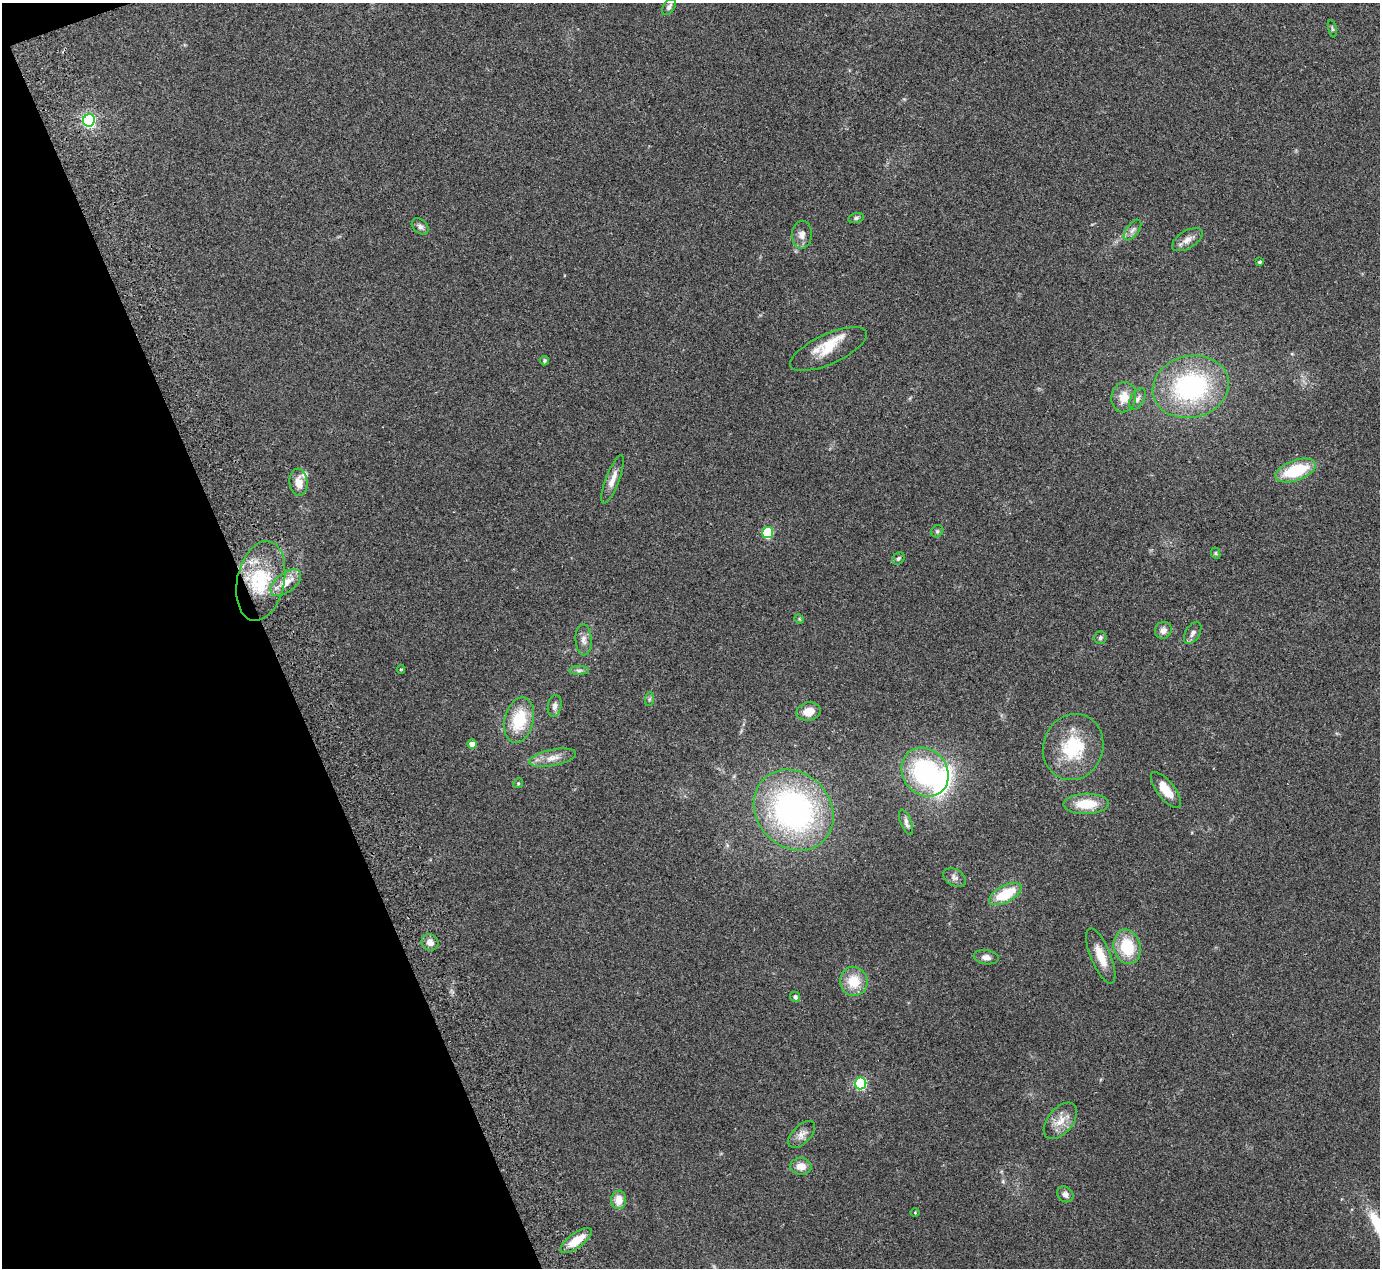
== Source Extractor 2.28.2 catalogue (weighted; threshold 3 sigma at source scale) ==
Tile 5 of 4 x 4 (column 1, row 2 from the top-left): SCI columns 56-1433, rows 2713-3978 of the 5623 x 5551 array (HDU 1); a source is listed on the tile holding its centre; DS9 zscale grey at full resolution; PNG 1382 x 1270 px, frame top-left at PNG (2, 3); each listed source drawn as its Kron ellipse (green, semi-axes under 4 px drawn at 4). Shown black and unused: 19% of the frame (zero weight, under 2 of 3 exposures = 3% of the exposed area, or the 3 px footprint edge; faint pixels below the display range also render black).
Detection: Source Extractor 2.28.2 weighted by HDU 2 'WHT'; one run over the whole footprint, this tile lists its part. Background 0.215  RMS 0.011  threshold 0.0512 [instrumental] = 3 sigma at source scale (4.5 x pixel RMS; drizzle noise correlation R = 1.50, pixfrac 1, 0.05/0.05 arcsec/px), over >= 5 px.
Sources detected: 63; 1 inside a brighter object's white glare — neither listed nor drawn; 3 inside a brighter listed object's ellipse — not listed separately; the other 59 listed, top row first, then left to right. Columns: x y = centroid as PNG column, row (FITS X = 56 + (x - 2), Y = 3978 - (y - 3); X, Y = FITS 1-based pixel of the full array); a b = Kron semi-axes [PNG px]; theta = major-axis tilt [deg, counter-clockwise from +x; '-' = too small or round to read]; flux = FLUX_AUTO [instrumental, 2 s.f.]
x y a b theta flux
669 7 9 5 56 3.5
1332 29 8 3 -77 1.6
89 120 6 6 - 240
856 218 8 5 15 2.5
420 226 9 6 -41 4
1132 230 12 6 53 4.6
802 235 14 10 88 7.2
1187 240 17 8 32 7.9
1259 262 3 3 - 2.2
828 349 41 15 24 26
544 361 4 4 - 1.6
1191 387 38 31 13 160
1124 397 15 12 77 16
1137 399 12 6 60 4.4
1296 471 21 10 19 52
613 479 26 6 69 10
299 482 14 9 -85 12
937 531 6 5 - 2.1
768 532 5 5 - 82
1216 553 6 4 -63 1.6
898 558 7 5 45 2.6
261 581 40 23 78 71
286 583 18 9 38 15
799 619 5 4 - 1.1
1163 630 9 8 - 5.7
1193 633 12 7 59 4.8
1100 638 6 6 - 2.8
584 640 16 8 -86 6.7
401 669 4 4 - 1.1
579 670 10 4 0 3
649 699 7 4 88 1.9
555 706 11 6 78 4.4
809 711 12 9 13 13
519 720 23 14 75 42
472 744 4 4 - 9.2
1073 747 33 30 70 57
553 758 24 8 12 12
925 772 25 22 -53 140
518 783 5 4 - 1.5
1166 790 22 8 -52 18
1086 804 22 10 1 29
794 810 43 37 -47 280
906 822 13 5 -69 4.5
955 877 12 8 -29 4.9
1005 894 18 8 28 37
430 942 9 7 -39 6.9
1127 947 17 13 -75 41
1101 956 30 10 -68 19
986 957 12 7 -8 5.9
854 981 14 13 - 26
795 997 5 5 - 3.1
861 1083 6 5 - 120
1060 1121 21 12 51 16
802 1134 17 9 45 8.1
801 1166 11 8 -4 11
1065 1194 8 7 - 4.9
619 1200 9 7 86 13
915 1213 5 3 - 0.92
576 1241 18 7 36 22